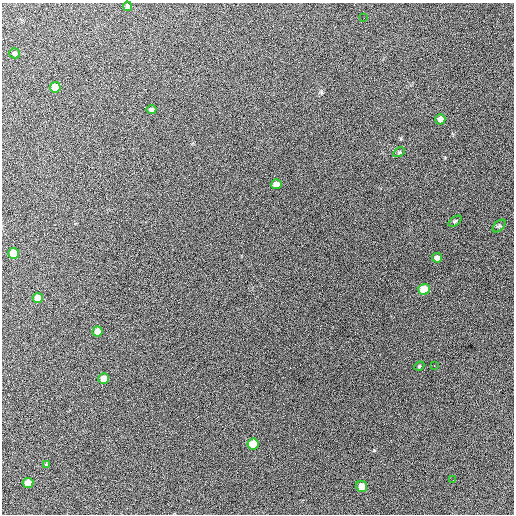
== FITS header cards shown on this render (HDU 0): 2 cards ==
NAXIS1  =                  512 / Axis length
NAXIS2  =                  512 / Axis length

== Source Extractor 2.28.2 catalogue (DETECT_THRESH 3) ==
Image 512 x 512 px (HDU 0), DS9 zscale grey, 1 PNG px = 1 image px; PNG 516 x 516 px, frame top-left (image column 1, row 512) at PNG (2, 3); each listed source drawn as its Kron ellipse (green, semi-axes under 4 px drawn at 4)
Background 704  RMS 28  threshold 82.9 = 3 sigma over >= 5 px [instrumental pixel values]
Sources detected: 23; all 23 listed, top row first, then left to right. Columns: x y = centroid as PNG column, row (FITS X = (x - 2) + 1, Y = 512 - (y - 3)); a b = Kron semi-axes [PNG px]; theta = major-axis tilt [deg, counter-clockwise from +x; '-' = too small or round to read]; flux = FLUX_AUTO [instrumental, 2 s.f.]
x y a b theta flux
128 6 5 4 - 5100
364 18 3 2 - 1400
15 53 5 5 - 4800
55 87 5 5 - 50000
151 109 5 4 - 4900
440 119 5 5 - 11000
399 152 6 4 30 2400
276 184 5 5 - 19000
455 221 7 4 36 2800
499 226 8 4 44 3000
14 253 5 5 - 67000
437 258 5 5 - 10000
424 289 5 5 - 53000
38 298 5 5 - 23000
97 331 5 5 - 18000
419 366 5 4 - 2300
434 366 2 2 - 1100
104 378 5 5 - 30000
253 444 5 5 - 70000
46 465 4 4 - 3400
453 480 2 2 - 6100
28 483 5 5 - 35000
362 486 6 5 - 37000